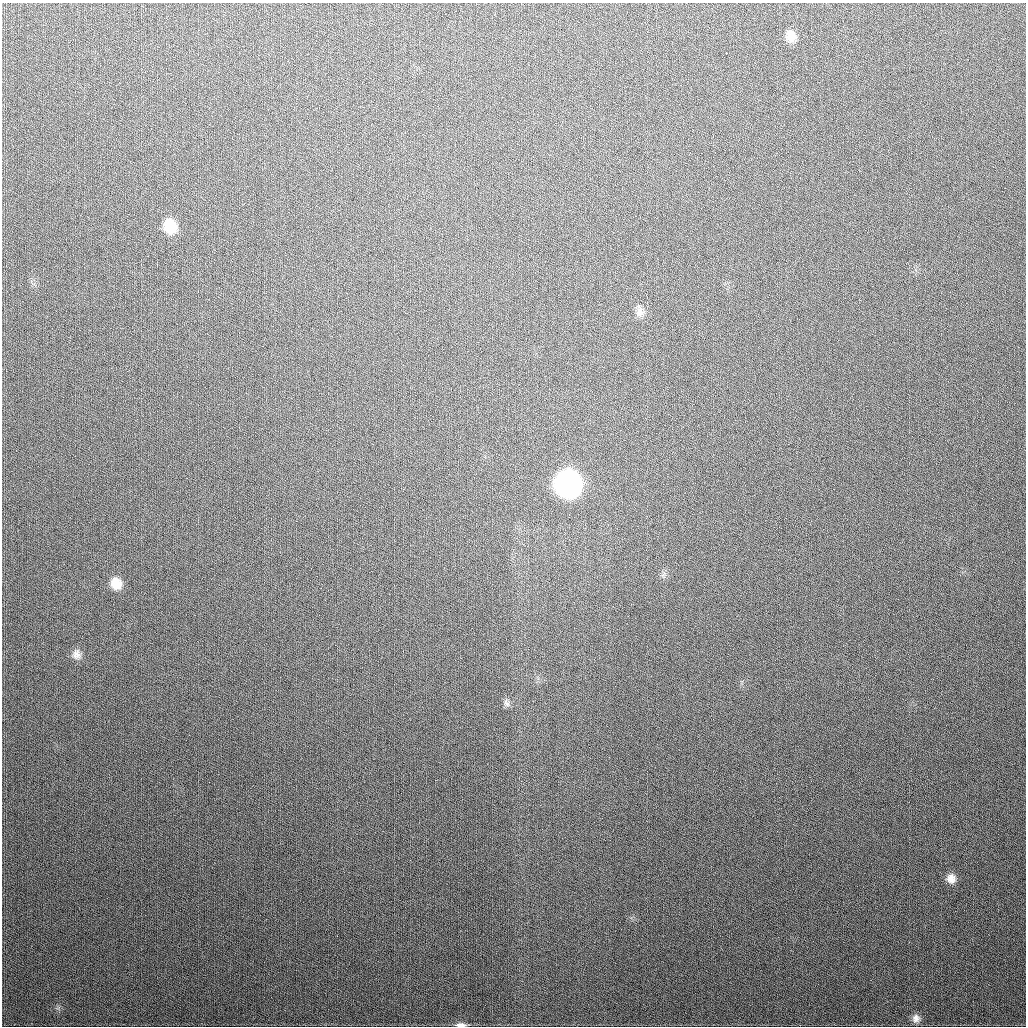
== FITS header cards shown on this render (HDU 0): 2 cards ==
NAXIS1  =                 1024
NAXIS2  =                 1024

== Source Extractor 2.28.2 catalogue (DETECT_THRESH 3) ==
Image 1024 x 1024 px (HDU 0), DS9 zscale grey, 1 PNG px = 1 image px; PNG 1028 x 1028 px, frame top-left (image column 1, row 1024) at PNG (2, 3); no overlay
Background 324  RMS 13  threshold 37.6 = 3 sigma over >= 5 px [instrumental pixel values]
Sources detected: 11; all 11 listed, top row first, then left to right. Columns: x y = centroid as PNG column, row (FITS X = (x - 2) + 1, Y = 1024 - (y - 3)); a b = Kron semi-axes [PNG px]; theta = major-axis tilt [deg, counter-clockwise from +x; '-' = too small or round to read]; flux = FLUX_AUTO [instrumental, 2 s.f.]
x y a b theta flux
791 36 14 10 -80 8400
726 53 2 2 - 460
170 226 15 12 -67 22000
640 312 14 10 89 5900
568 484 15 14 - 520000
116 583 15 12 -71 13000
76 654 13 10 88 5500
506 703 12 7 -66 3100
951 879 12 11 - 7100
916 1018 11 10 - 4800
461 1025 13 5 -2 4200
At the frame edge (FLAGS 8, measured only in part): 1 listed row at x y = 461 1025